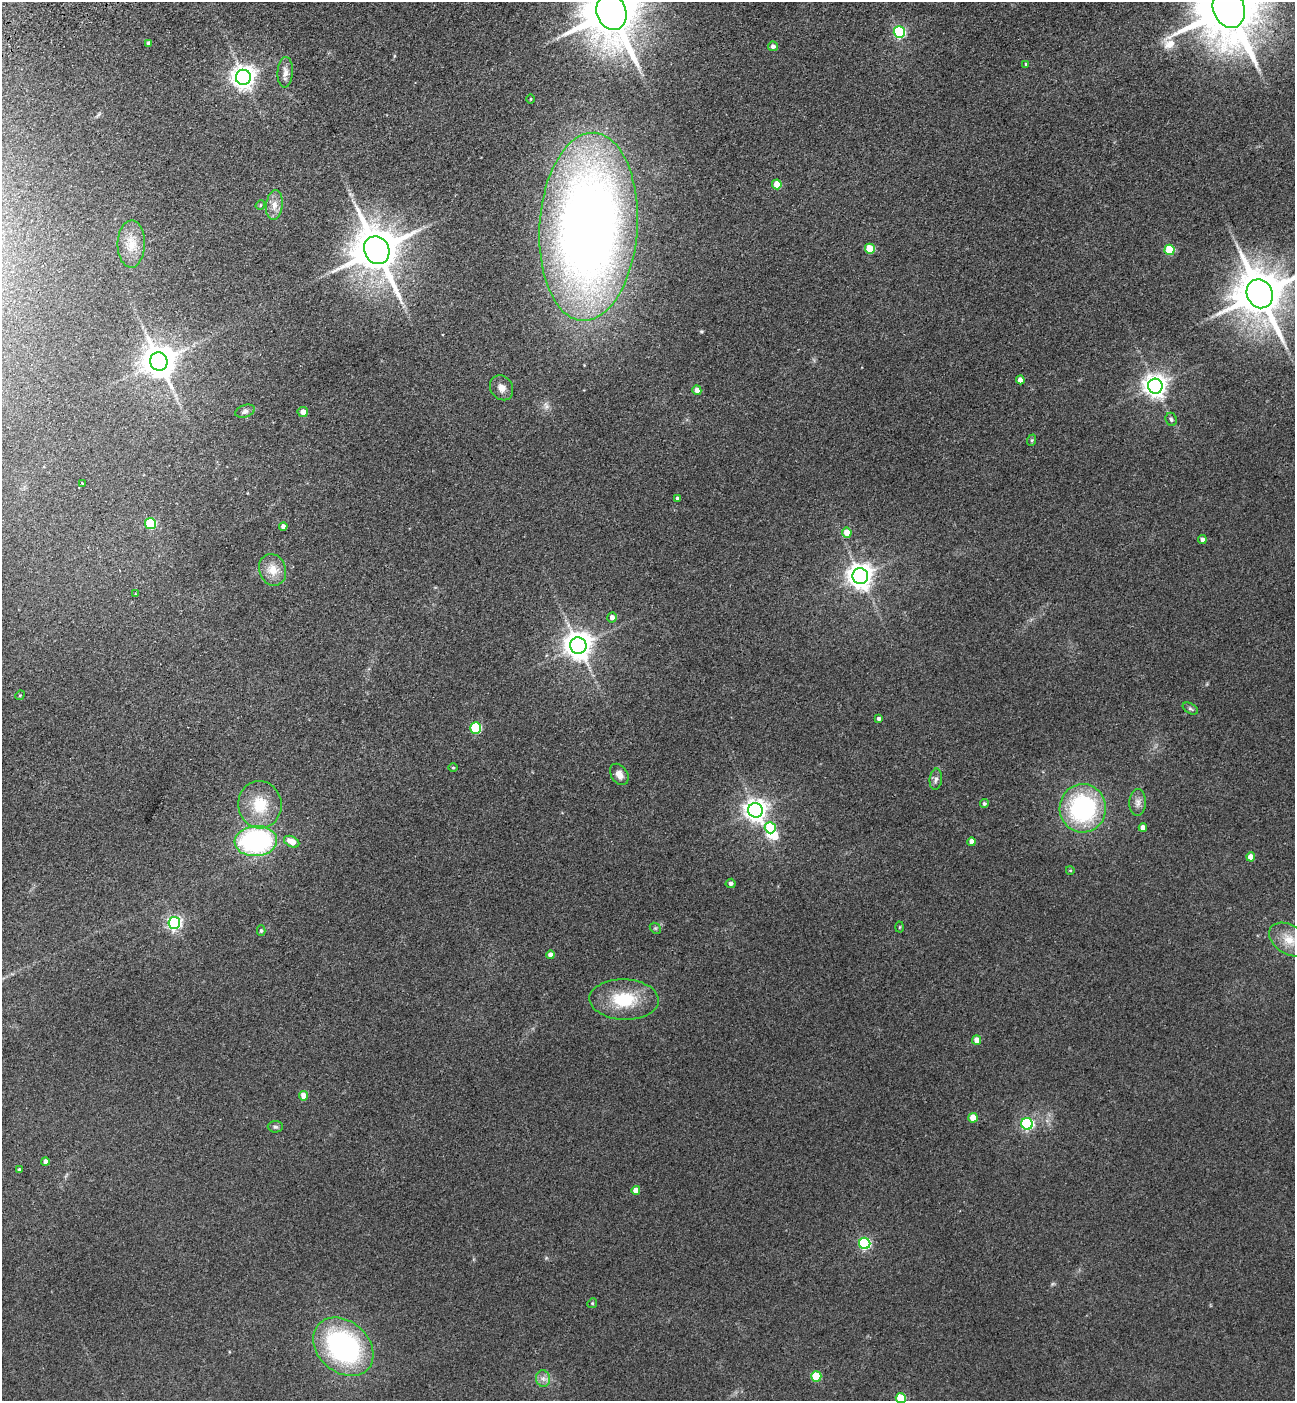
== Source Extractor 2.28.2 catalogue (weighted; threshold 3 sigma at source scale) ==
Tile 11 of 4 x 4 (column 3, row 3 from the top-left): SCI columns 2932-4224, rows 1512-2910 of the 5732 x 5819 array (HDU 1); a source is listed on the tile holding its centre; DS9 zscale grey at full resolution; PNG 1297 x 1403 px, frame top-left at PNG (2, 2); each listed source drawn as its Kron ellipse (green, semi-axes under 4 px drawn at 4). Shown black and unused: <1% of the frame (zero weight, under 3 of 4 exposures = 6% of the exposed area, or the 3 px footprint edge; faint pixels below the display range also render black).
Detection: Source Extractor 2.28.2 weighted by HDU 2 'WHT'; one run over the whole footprint, this tile lists its part. Background 0.192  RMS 0.0084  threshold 0.038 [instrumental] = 3 sigma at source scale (4.5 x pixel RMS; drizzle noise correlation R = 1.50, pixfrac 1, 0.05/0.05 arcsec/px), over >= 5 px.
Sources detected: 81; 2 inside a brighter object's white glare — neither listed nor drawn; the other 79 listed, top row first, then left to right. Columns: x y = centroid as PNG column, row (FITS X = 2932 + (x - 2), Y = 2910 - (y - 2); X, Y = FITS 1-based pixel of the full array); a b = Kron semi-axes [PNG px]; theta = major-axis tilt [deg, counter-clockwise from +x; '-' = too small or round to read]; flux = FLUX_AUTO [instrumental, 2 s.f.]
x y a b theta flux
1229 8 20 15 -70 6800
611 12 18 14 -69 5700
899 32 6 5 - 100
148 43 4 3 - 1.8
773 46 5 5 - 2.8
1026 64 4 4 - 1.1
285 72 15 7 87 5.7
243 77 7 7 - 670
531 99 4 3 - 0.68
777 184 5 4 - 17
260 205 5 4 - 1
274 205 15 8 83 6.9
588 227 94 49 86 970
131 244 24 13 89 15
870 249 5 5 - 27
377 250 14 12 -61 3500
1169 250 5 5 - 39
1260 294 15 13 -62 3900
159 362 9 8 - 1600
1020 380 4 4 - 5.8
1155 386 7 7 - 620
501 388 13 11 -55 6.1
697 390 4 4 - 6.9
245 411 10 6 18 2.6
303 412 5 5 - 6
1171 419 7 5 -64 2.1
1032 440 6 4 71 0.94
82 483 3 3 - 1.3
677 498 3 3 - 1.3
151 524 5 5 - 59
283 526 4 4 - 3.7
847 533 5 5 - 12
1202 539 4 4 - 2.8
273 570 16 13 -70 12
860 576 8 8 - 750
135 594 3 3 - 1
612 617 5 4 - 5
578 646 8 8 - 1000
20 695 5 4 - 0.85
1190 709 8 5 -29 1.8
879 719 4 3 - 2.2
476 728 5 5 - 57
453 768 5 3 - 0.74
619 774 11 8 -56 5.6
936 779 11 6 84 3.2
1138 802 13 8 88 4.8
984 804 4 4 - 1.6
260 805 24 21 -82 28
1083 808 24 23 - 110
755 810 7 7 - 610
770 828 5 5 - 41
1143 828 4 4 - 4.8
256 841 21 15 4 150
292 842 8 5 -26 12
972 842 4 4 - 7.7
1251 857 4 4 - 10
1070 870 4 3 - 0.68
731 883 5 4 - 2.4
174 923 6 6 - 190
900 927 5 3 - 0.81
655 928 6 4 -43 1.2
261 931 5 4 - 1.5
1289 940 22 14 -32 16
550 955 4 4 - 4.6
624 999 34 20 -2 37
977 1040 4 4 - 8.6
303 1096 5 4 - 8.5
973 1118 5 4 - 12
1027 1124 6 5 - 120
275 1127 7 5 -2 1.8
45 1162 4 4 - 4.6
19 1169 4 3 - 1.2
636 1190 4 4 - 8.2
865 1243 6 5 - 110
592 1303 5 4 - 0.98
343 1347 33 25 -41 160
816 1376 5 5 - 35
543 1378 8 7 - 3.8
901 1398 5 5 - 31
Isophote crosses this tile's border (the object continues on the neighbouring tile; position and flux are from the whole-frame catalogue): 5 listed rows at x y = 1229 8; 611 12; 1260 294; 1289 940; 901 1398